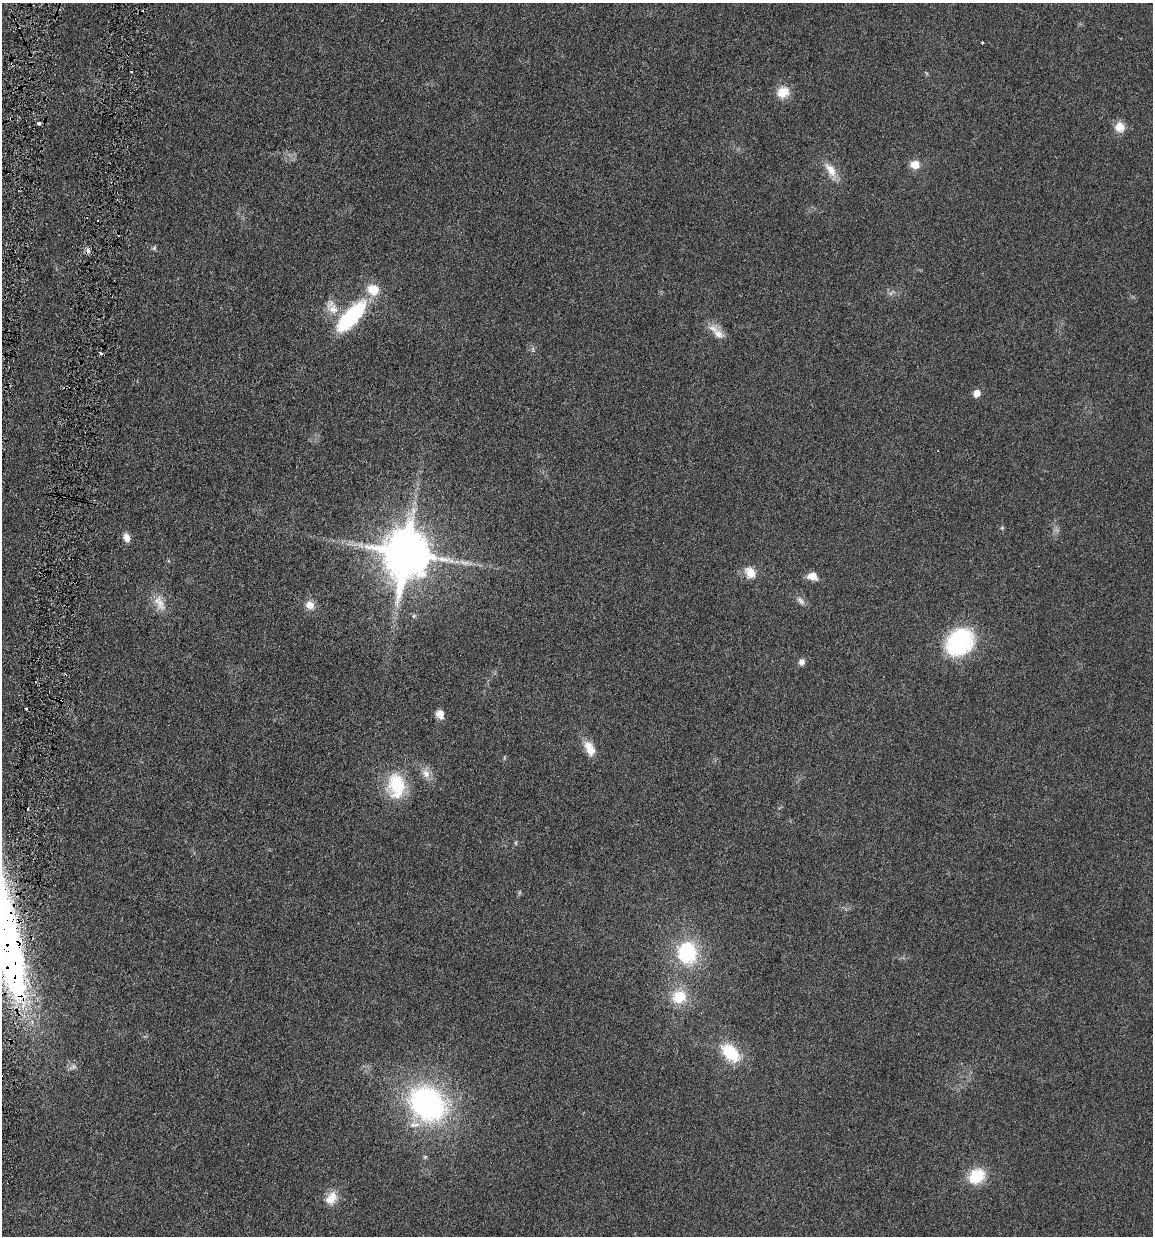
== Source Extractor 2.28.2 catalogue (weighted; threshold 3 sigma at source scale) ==
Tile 7 of 4 x 4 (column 3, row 2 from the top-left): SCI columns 2527-3677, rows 2488-3721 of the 4951 x 5000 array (HDU 1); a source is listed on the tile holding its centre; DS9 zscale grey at full resolution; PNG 1155 x 1238 px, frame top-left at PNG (2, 3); no overlay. Shown black and unused: <1% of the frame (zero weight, under 3 of 6 exposures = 1% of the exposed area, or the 3 px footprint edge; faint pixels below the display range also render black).
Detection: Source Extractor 2.28.2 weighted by HDU 2 'WHT'; one run over the whole footprint, this tile lists its part. Background 0.0394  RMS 0.0043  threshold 0.0178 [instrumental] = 3 sigma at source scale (4.09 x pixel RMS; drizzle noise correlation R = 1.36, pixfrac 0.8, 0.05/0.05 arcsec/px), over >= 5 px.
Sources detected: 42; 5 cosmic-ray / hot-pixel residue — not listed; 1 inside a brighter listed object's ellipse — not listed separately; the other 36 listed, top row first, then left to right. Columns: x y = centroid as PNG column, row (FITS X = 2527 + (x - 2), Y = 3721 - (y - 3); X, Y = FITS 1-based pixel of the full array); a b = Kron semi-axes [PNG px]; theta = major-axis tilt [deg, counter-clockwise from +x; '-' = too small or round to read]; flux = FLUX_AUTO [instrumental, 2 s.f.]
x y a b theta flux
783 92 16 13 20 5.9
39 123 3 3 - 3.3
1119 127 12 12 - 4.3
915 164 10 9 - 4.3
831 170 23 10 -56 5.1
154 248 6 5 - 0.64
333 309 16 13 -20 5
351 317 42 15 48 34
718 334 18 11 -37 4.2
101 353 3 2 - 1.1
977 393 7 6 - 3.3
1002 528 5 5 - 0.5
126 537 10 7 -70 2.6
407 553 17 14 83 1500
750 573 16 12 -56 4.8
812 576 11 8 -11 4.1
801 601 13 6 -50 1.6
160 603 20 12 -73 5
310 605 11 10 - 3.6
414 616 6 4 -72 0.52
960 641 31 25 49 38
802 662 8 7 - 1.6
26 709 3 3 - 1.7
440 714 9 7 -60 3.3
590 748 21 10 -63 5.3
426 774 12 10 -60 3.1
396 785 31 20 -84 18
516 843 6 3 -72 0.43
2 922 145 25 -77 330
687 952 27 23 -88 27
679 997 18 16 21 10
10 1040 4 3 - 0.48
730 1053 20 12 -45 17
427 1104 37 30 -40 88
977 1176 20 16 35 12
331 1198 19 13 53 5
Overlapping masked pixels (flux is a lower limit): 2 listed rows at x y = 2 922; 10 1040
Isophote crosses this tile's border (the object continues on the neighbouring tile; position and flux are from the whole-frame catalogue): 1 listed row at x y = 2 922